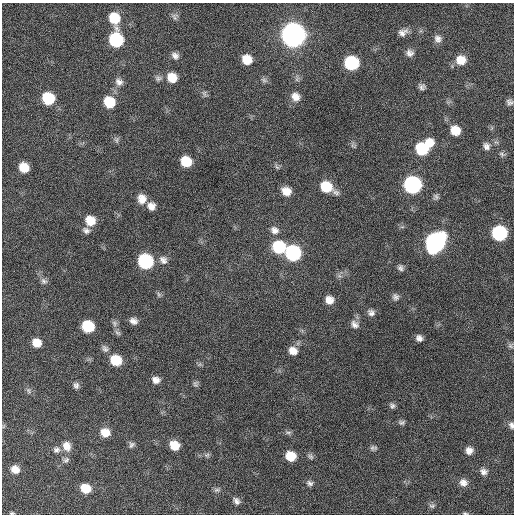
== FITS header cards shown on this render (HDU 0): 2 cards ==
NAXIS1  =                  512 / Axis length
NAXIS2  =                  512 / Axis length

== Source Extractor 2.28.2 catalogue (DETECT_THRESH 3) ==
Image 512 x 512 px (HDU 0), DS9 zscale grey, 1 PNG px = 1 image px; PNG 516 x 516 px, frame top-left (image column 1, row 512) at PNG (2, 3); no overlay
Background 152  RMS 13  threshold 38.1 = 3 sigma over >= 5 px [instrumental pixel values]
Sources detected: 90; all 90 listed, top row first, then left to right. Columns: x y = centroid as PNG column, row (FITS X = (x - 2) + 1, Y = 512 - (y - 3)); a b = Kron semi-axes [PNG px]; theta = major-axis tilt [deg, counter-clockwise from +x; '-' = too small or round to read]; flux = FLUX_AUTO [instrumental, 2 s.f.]
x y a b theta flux
174 17 11 6 -80 2700
114 18 11 9 -67 23000
403 32 12 8 25 4900
293 35 11 10 - 930000
438 39 10 9 - 4300
116 40 10 9 - 79000
410 53 9 9 - 4100
175 56 9 7 -39 3800
247 59 9 8 - 13000
461 60 11 10 - 12000
351 63 10 9 - 75000
172 77 10 9 - 13000
158 78 9 7 11 2700
264 80 9 6 -27 2300
119 82 10 9 - 4600
422 87 8 7 - 2900
204 93 9 5 -84 2100
295 97 11 10 - 7000
48 98 10 9 - 41000
109 102 10 9 - 25000
509 102 9 7 -26 2600
455 130 10 9 - 14000
117 140 8 4 -82 1800
353 146 9 3 -32 1300
486 146 11 9 -63 4300
423 148 16 10 38 54000
502 154 9 6 -42 2200
186 161 9 8 - 20000
24 167 9 8 - 16000
277 167 7 4 -37 1500
412 185 10 10 - 200000
326 187 13 9 -30 27000
286 191 10 8 -32 9400
436 197 8 7 - 2400
142 199 11 9 -84 8500
151 206 9 9 - 6100
90 221 10 9 - 15000
86 230 10 8 -30 3500
275 230 11 9 -30 5300
499 233 9 9 - 110000
435 242 12 10 52 340000
279 247 11 10 - 46000
293 253 10 9 - 120000
163 260 12 9 -49 5100
145 261 10 9 - 100000
400 268 9 7 -66 2800
44 281 9 7 -22 2800
395 297 9 8 - 3100
329 300 9 9 - 7000
371 313 9 8 - 3600
133 321 9 7 -20 4300
114 323 9 7 -68 2700
355 324 12 9 -47 4600
88 326 9 8 - 38000
117 333 10 5 -35 2100
419 338 7 6 - 3800
37 343 8 8 - 11000
510 346 8 5 -50 2000
105 349 10 8 -51 3100
293 351 10 9 - 7600
116 360 9 8 - 26000
156 380 8 7 - 5200
195 384 8 7 - 2000
76 385 8 7 - 2900
28 390 8 5 -82 2000
392 406 8 6 -32 2300
402 422 8 6 11 2100
511 425 9 6 -74 2800
105 432 11 9 -27 11000
288 432 8 4 8 1900
131 445 8 7 - 2400
174 445 8 7 - 13000
67 446 13 10 -70 8400
373 448 9 5 0 2100
56 450 9 8 - 3400
469 450 8 8 - 5200
207 455 8 5 14 2000
291 456 9 8 - 18000
310 456 9 6 -44 2200
66 460 9 7 38 2800
15 469 9 8 - 7900
483 472 10 8 -18 4100
310 483 8 7 - 2800
463 483 10 9 - 5700
85 488 9 8 - 16000
217 490 8 6 3 2100
236 501 9 6 -58 3300
432 506 9 6 1 2200
12 513 6 4 1 1200
465 513 6 3 -12 1100
At the frame edge (FLAGS 8, measured only in part): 3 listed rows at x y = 511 425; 12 513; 465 513